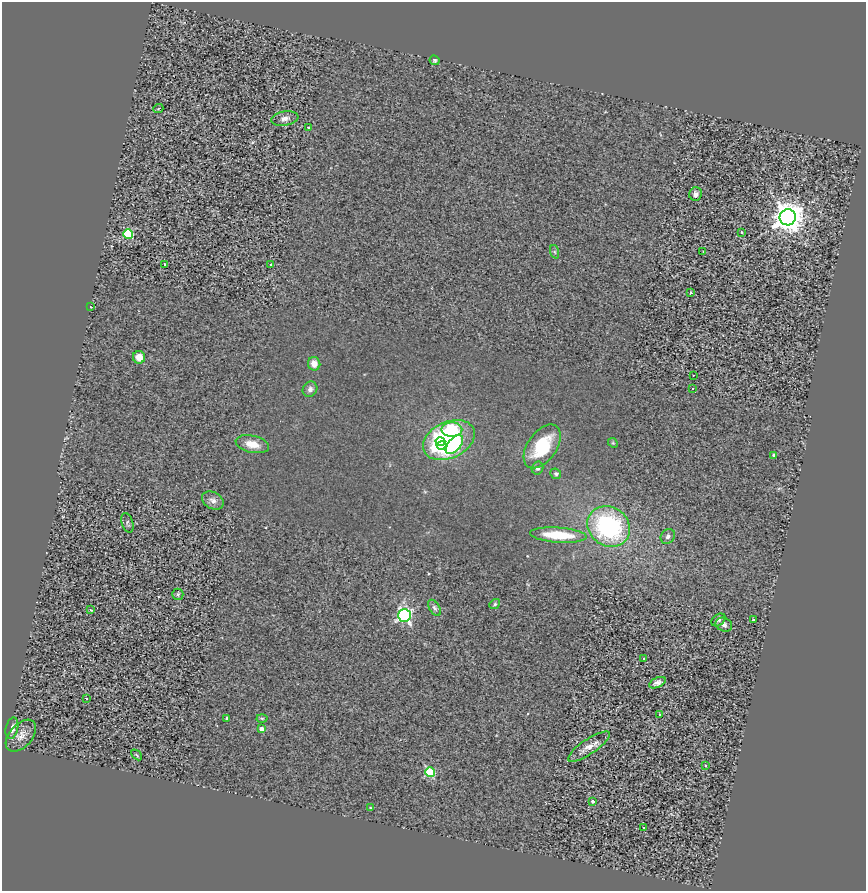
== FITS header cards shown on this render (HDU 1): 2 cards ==
NAXIS1  =                  864
NAXIS2  =                  889

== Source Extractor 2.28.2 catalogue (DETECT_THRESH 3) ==
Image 864 x 889 px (HDU 1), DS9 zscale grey, 1 PNG px = 1 image px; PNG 868 x 893 px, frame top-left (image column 1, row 889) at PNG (2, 2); each listed source drawn as its Kron ellipse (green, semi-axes under 4 px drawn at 4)
Background 0.84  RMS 0.23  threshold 0.703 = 3 sigma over >= 5 px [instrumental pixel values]
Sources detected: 59; all 59 listed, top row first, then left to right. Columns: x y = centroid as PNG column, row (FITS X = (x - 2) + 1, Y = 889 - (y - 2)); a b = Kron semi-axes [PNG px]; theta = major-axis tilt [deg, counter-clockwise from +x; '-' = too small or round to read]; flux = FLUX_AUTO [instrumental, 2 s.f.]
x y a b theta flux
435 60 5 4 - 29
158 109 5 3 - 13
285 119 14 7 9 78
309 127 3 2 - 42
696 194 7 6 - 54
788 217 8 8 - 27000
742 232 3 2 - 17
128 234 5 5 - 820
555 252 7 4 -71 28
703 252 3 2 - 9.2
164 264 2 2 - 15
271 265 3 3 - 16
691 293 3 3 - 17
90 307 3 3 - 44
139 357 6 6 - 170
314 364 7 6 - 130
693 375 3 2 - 21
692 388 3 3 - 49
310 389 8 7 - 57
452 429 10 7 2 1200
449 440 27 18 25 2300
440 442 5 4 - 3300
613 443 5 4 - 18
252 444 17 8 -13 200
441 445 5 4 - 3500
454 445 11 6 50 950
542 446 25 14 54 740
774 455 4 4 - 39
537 468 6 5 - 43
556 474 5 5 - 29
213 500 11 8 -29 85
127 523 10 5 -72 35
609 526 22 19 -34 2000
558 535 28 7 -4 570
668 536 8 6 51 50
178 594 5 5 - 30
495 604 6 4 38 23
434 608 9 5 -57 37
91 610 4 2 - 12
404 615 6 6 - 3700
718 620 8 5 36 37
753 620 3 3 - 36
724 625 8 6 -24 63
643 659 3 3 - 41
657 683 9 5 25 59
86 698 3 3 - 64
659 714 3 2 - 8
227 718 3 3 - 17
262 718 5 3 - 18
12 728 11 6 76 88
262 729 4 4 - 83
21 736 19 11 48 150
589 747 24 7 34 160
137 755 6 3 -43 16
705 766 3 3 - 57
430 772 5 5 - 1000
592 801 3 3 - 52
371 808 4 3 - 19
644 828 3 3 - 120